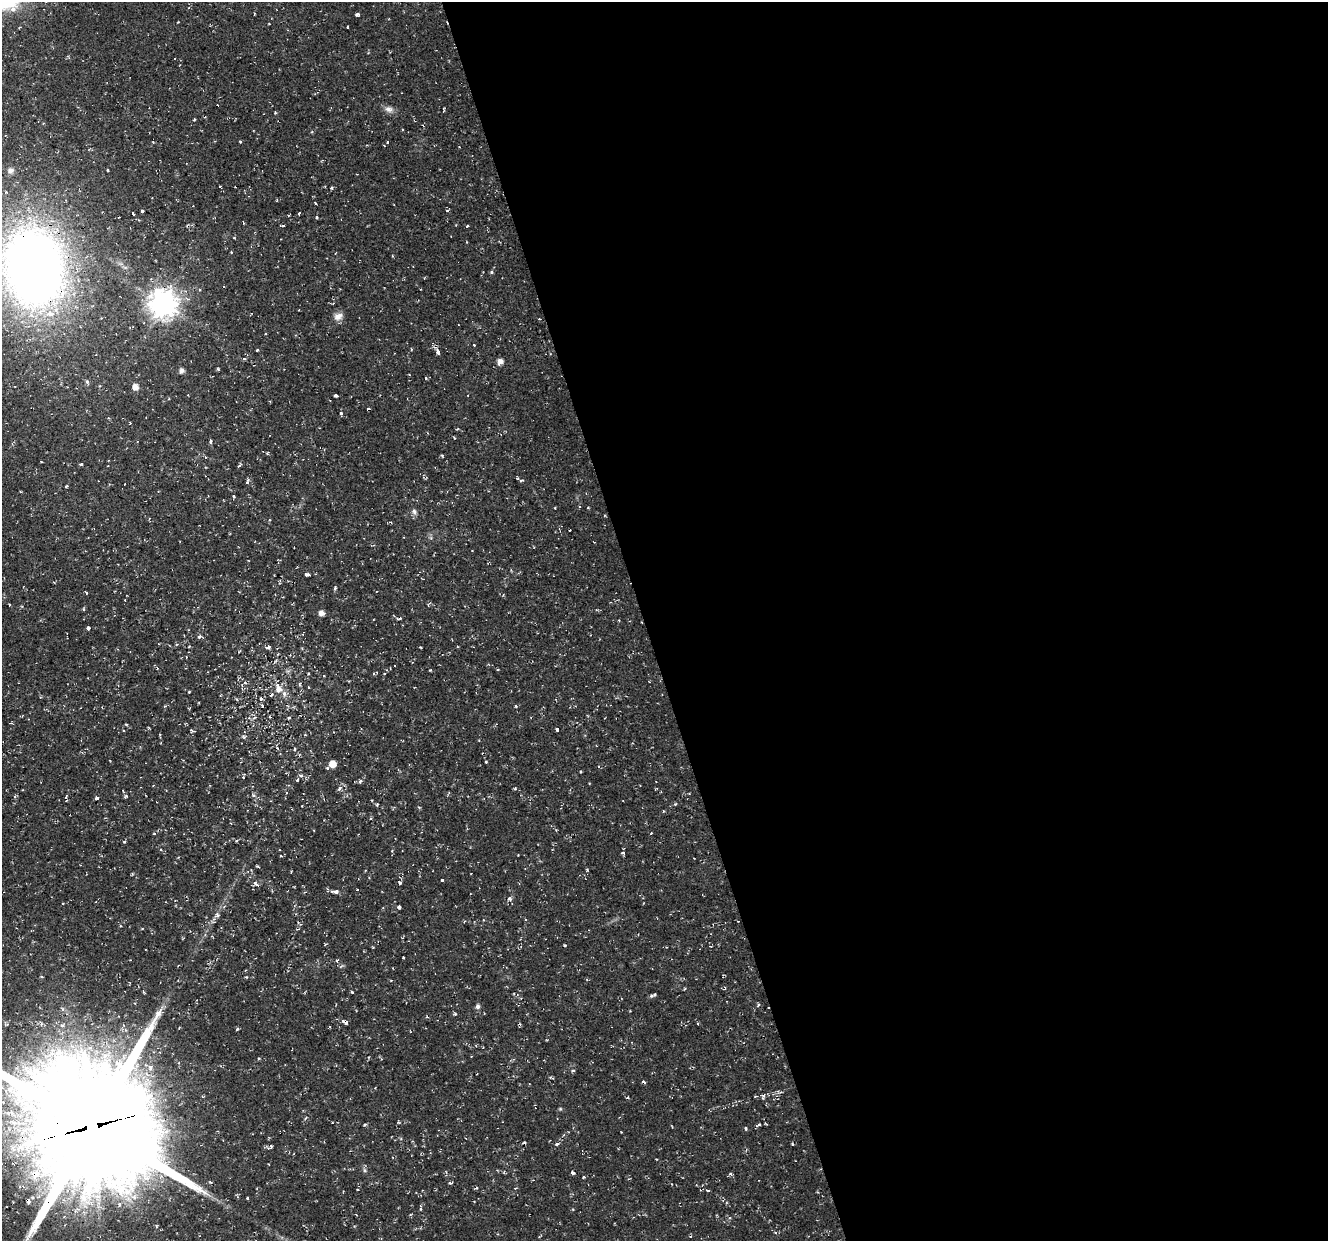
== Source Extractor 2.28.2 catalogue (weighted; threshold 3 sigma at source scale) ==
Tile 8 of 4 x 4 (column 4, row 2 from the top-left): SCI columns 3978-5303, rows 2592-3830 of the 5303 x 5123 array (HDU 1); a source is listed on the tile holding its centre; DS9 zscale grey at full resolution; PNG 1330 x 1243 px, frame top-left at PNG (2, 2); no overlay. Shown black and unused: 52% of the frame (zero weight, under 2 of 3 exposures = <1% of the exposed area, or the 3 px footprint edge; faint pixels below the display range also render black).
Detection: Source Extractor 2.28.2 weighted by HDU 2 'WHT'; one run over the whole footprint, this tile lists its part. Background 0.0106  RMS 0.0031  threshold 0.0139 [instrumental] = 3 sigma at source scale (4.5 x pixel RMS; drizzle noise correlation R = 1.50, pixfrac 1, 0.0396/0.0396 arcsec/px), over >= 5 px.
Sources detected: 182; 1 inside a brighter object's white glare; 19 cosmic-ray / hot-pixel residue — not listed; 3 inside a brighter listed object's ellipse — not listed separately; the other 159 listed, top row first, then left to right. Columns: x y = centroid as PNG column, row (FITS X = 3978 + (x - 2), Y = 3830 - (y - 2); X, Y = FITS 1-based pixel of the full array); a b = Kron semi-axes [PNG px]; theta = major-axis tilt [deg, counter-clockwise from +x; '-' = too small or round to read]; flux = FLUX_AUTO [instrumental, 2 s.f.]
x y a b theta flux
13 10 5 5 - 1.7
254 13 2 2 - 0.36
357 14 6 3 10 0.52
269 24 4 2 - 0.18
347 27 3 2 - 0.27
389 109 13 8 -15 1.7
275 112 3 3 - 0.37
204 117 3 3 - 0.31
194 119 4 3 - 0.28
153 142 3 2 - 0.25
240 142 3 3 - 0.3
387 142 3 2 - 0.46
108 170 3 2 - 0.27
10 171 9 8 - 1.6
220 186 3 2 - 0.3
332 188 3 3 - 0.58
80 189 3 2 - 0.59
277 200 4 2 - 0.26
315 203 3 3 - 0.65
142 211 3 3 - 1.3
447 211 4 4 - 0.44
299 213 3 3 - 0.92
133 214 3 3 - 1.6
317 217 4 2 - 0.42
243 223 3 2 - 0.32
283 226 4 2 - 0.53
467 226 3 3 - 0.63
234 238 4 3 - 0.26
231 252 3 3 - 0.26
392 255 3 2 - 0.36
34 267 61 46 -81 340
491 272 5 4 - 0.48
199 290 4 4 - 0.38
163 303 9 9 - 420
333 303 4 3 - 0.25
298 310 3 2 - 0.21
338 316 12 9 20 2
474 345 3 2 - 0.27
411 349 4 2 - 0.24
257 350 3 3 - 0.56
438 352 5 3 - 2.4
500 361 7 6 - 1.5
218 369 3 3 - 0.4
181 370 5 4 - 1.5
426 378 3 3 - 0.64
87 382 6 4 -68 0.52
135 387 5 5 - 2.5
336 396 4 3 - 3.1
341 413 3 3 - 1.1
210 441 5 3 - 0.72
41 461 3 2 - 0.26
81 464 3 3 - 1.3
239 466 5 4 - 0.52
522 480 6 4 15 0.68
247 481 7 4 73 0.73
66 486 3 2 - 0.4
233 496 3 3 - 0.53
555 508 3 2 - 0.25
414 511 9 6 -77 1
569 530 3 2 - 0.32
307 574 6 3 -7 0.75
335 588 5 3 - 0.45
86 593 3 3 - 0.6
125 600 3 2 - 0.18
83 609 4 4 - 0.36
322 613 5 4 - 2
399 618 4 3 - 1.2
88 628 3 3 - 2.4
199 637 5 4 - 0.64
268 647 8 4 16 0.81
420 647 3 2 - 0.24
275 661 8 2 51 0.38
395 666 3 2 - 0.37
430 670 3 3 - 0.36
498 670 4 3 - 0.27
384 673 3 3 - 0.32
324 676 3 3 - 0.22
309 687 3 2 - 0.24
279 689 12 10 -53 3.3
189 692 3 3 - 0.26
261 699 5 4 - 0.75
262 706 4 3 - 0.33
516 706 4 3 - 0.4
289 718 4 3 - 0.36
126 724 3 3 - 0.36
557 729 3 3 - 1.4
123 730 3 2 - 0.28
192 731 4 3 - 0.54
305 735 4 3 - 0.29
294 749 4 3 - 0.54
299 755 4 3 - 0.38
486 762 3 3 - 1.1
332 764 5 5 - 4.3
327 768 4 3 - 0.42
580 771 3 2 - 0.35
301 776 6 5 - 0.72
297 780 3 3 - 0.98
360 781 5 4 - 0.73
153 786 3 2 - 0.21
339 789 8 5 53 0.86
515 789 4 4 - 0.35
126 796 5 4 - 0.52
97 798 4 3 - 1.9
675 804 4 3 - 0.42
302 806 2 2 - 0.2
419 808 4 4 - 0.38
663 811 3 3 - 0.28
556 830 3 3 - 0.25
154 833 4 3 - 0.29
237 841 4 3 - 0.3
124 842 4 3 - 0.35
160 850 3 2 - 0.29
392 851 4 3 - 0.27
623 853 5 4 - 0.52
258 867 5 3 - 0.33
587 870 5 3 - 0.34
132 874 3 3 - 0.34
442 880 3 3 - 1.8
256 883 9 4 -40 0.85
399 883 3 3 - 2.2
357 890 3 3 - 0.85
335 891 9 4 2 1.5
510 899 7 5 -35 0.76
399 907 3 3 - 3.4
216 916 15 7 55 1.7
525 919 4 3 - 0.3
483 920 3 3 - 0.25
565 945 3 3 - 0.46
337 960 5 4 - 0.61
42 977 3 3 - 0.34
143 992 5 3 - 0.33
352 992 3 2 - 0.34
651 996 5 5 - 0.55
197 1000 3 2 - 0.31
478 1006 5 5 - 1.1
345 1022 5 4 - 1.5
237 1029 5 2 - 0.52
573 1070 5 4 - 0.49
643 1081 5 3 - 0.41
560 1109 5 4 - 0.36
365 1124 4 3 - 0.36
759 1124 6 3 35 0.6
92 1127 45 41 -36 8900
746 1128 5 3 - 0.4
621 1132 3 2 - 0.2
557 1144 5 3 - 0.72
792 1144 3 3 - 0.31
271 1146 5 3 - 0.45
269 1164 3 2 - 0.32
364 1170 7 4 -89 0.59
573 1173 5 3 - 0.63
731 1174 4 4 - 0.86
583 1177 3 3 - 0.29
450 1183 5 4 - 0.37
708 1191 5 4 - 0.4
247 1198 3 2 - 0.32
28 1201 4 3 - 2.2
420 1208 7 3 -85 0.48
775 1232 4 3 - 0.41
Overlapping masked pixels (flux is a lower limit): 6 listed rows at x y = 80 189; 34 267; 163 303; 345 1022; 92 1127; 28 1201
Isophote crosses this tile's border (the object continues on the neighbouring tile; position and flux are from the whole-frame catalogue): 2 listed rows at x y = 34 267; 92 1127
Unlisted compact peaks at least as high as the median listed source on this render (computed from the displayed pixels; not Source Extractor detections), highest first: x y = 763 1096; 442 456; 758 1005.